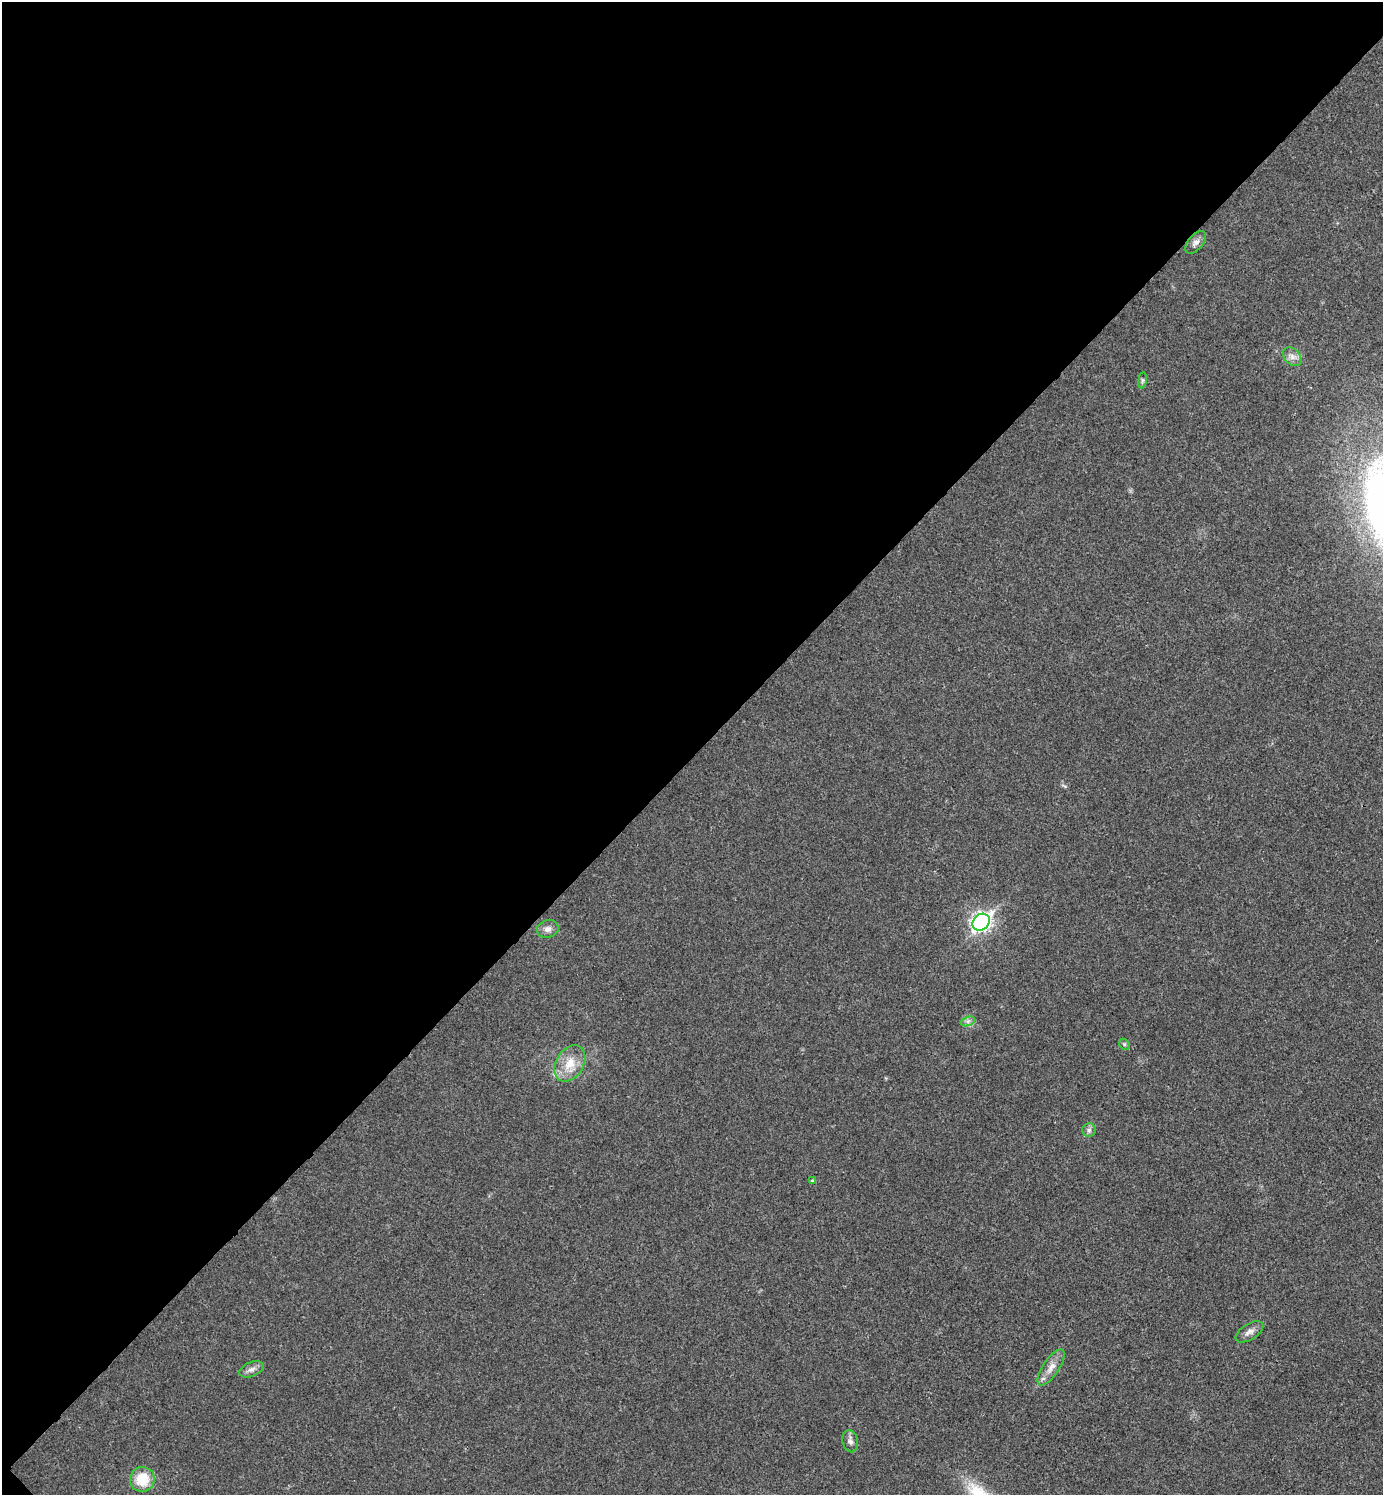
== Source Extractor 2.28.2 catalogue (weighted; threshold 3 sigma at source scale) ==
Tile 5 of 4 x 4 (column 1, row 2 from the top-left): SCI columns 159-1539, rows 2995-4487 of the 5984 x 5984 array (HDU 1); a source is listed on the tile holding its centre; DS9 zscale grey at full resolution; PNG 1385 x 1497 px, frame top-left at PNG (2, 2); each listed source drawn as its Kron ellipse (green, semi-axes under 4 px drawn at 4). Shown black and unused: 51% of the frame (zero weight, under 3 of 4 exposures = <1% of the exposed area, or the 3 px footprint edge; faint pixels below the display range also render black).
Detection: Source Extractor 2.28.2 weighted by HDU 2 'WHT'; one run over the whole footprint, this tile lists its part. Background 0.0193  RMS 0.0054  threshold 0.0242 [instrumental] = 3 sigma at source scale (4.5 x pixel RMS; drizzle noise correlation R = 1.50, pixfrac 1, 0.05/0.05 arcsec/px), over >= 5 px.
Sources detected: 15; all 15 listed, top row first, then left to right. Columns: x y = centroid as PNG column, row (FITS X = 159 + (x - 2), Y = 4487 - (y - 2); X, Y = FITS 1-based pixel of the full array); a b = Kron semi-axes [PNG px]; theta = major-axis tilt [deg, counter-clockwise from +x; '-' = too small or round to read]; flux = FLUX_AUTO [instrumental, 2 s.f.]
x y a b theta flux
1196 242 13 7 49 2.7
1292 357 11 7 -47 2.8
1142 380 8 4 82 0.99
981 922 9 7 43 200
548 929 11 8 18 2.8
968 1021 7 4 18 1.5
1124 1044 6 4 -46 0.86
570 1063 19 14 59 10
1089 1130 6 6 - 1.5
812 1180 4 3 - 0.59
1249 1332 15 8 32 3
1051 1367 21 8 56 5.2
251 1369 13 7 23 2.5
850 1441 11 7 -76 2.4
142 1479 12 12 - 15